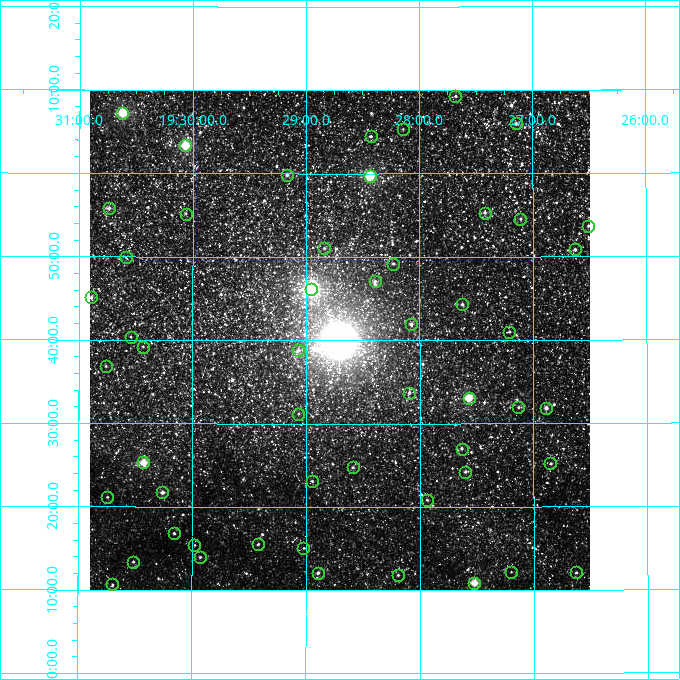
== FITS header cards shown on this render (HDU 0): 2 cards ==
NAXIS1  =                  500
NAXIS2  =                  500

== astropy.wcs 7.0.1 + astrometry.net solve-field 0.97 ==
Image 500 x 500 px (HDU 0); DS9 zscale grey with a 90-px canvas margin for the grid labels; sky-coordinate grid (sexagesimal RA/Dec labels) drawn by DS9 from the SOLVED WCS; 53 Tycho-2 reference stars matched to detected sources circled (green)
Header WCS: none
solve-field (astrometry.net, Tycho-2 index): SOLVED blind (the file carries no WCS)
Solved WCS: RA---TAN-SIP/DEC--TAN-SIP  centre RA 19:28:42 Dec +24:40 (292.18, +24.67 deg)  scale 7.2 arcsec/px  FOV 60.0' x 60.0'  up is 0 deg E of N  parity normal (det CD < 0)
(file carries no celestial WCS; the grid is the blind solution)
Tycho-2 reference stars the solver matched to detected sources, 53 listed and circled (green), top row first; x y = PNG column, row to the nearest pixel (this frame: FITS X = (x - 90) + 1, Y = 500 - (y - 91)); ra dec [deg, ICRS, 3 dp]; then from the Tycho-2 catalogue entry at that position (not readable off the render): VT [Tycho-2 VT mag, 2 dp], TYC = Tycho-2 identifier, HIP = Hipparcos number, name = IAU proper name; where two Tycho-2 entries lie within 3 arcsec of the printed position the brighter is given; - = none
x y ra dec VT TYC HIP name
455 96 291.920 +25.155 10.71 2129-1758-1 - -
122 113 292.656 +25.121 7.50 2129-2413-1 95935 -
516 123 291.787 +25.100 10.31 2129-1999-1 - -
403 129 292.036 +25.089 11.38 2129-1792-1 - -
371 136 292.107 +25.074 11.02 2129-1984-1 - -
185 145 292.517 +25.056 7.96 2129-1938-1 - -
287 175 292.292 +24.997 10.25 2129-2121-1 - -
370 176 292.109 +24.995 7.31 2129-2191-1 95744 -
109 208 292.684 +24.930 9.81 2129-2280-1 - -
485 213 291.856 +24.922 10.30 2129-2306-1 - -
186 214 292.514 +24.920 11.69 2129-2354-1 - -
520 219 291.777 +24.909 10.76 2129-2383-1 - -
588 226 291.627 +24.895 11.22 2129-2418-1 - -
324 248 292.210 +24.851 10.87 2129-2658-1 - -
575 249 291.657 +24.848 10.73 2129-2653-1 - -
126 257 292.647 +24.833 11.80 2129-1066-1 - -
393 264 292.057 +24.820 11.01 2129-230-1 - -
375 281 292.098 +24.784 10.40 2129-708-1 - -
311 289 292.238 +24.769 5.93 2129-2771-1 95785 -
91 297 292.723 +24.751 10.35 2129-262-1 - -
462 304 291.906 +24.738 10.48 2129-1246-1 - -
411 324 292.018 +24.699 10.29 2129-840-1 - -
509 332 291.802 +24.683 11.20 2129-100-1 - -
131 337 292.635 +24.673 11.63 2129-654-1 - -
143 347 292.608 +24.653 11.64 2129-872-1 - -
298 350 292.267 +24.647 11.41 2129-174-1 - -
106 366 292.690 +24.614 11.13 2129-382-1 - -
409 393 292.023 +24.562 10.56 2129-388-1 - -
469 398 291.892 +24.551 8.19 2129-958-1 95665 -
518 407 291.783 +24.532 11.18 2129-848-1 - -
546 408 291.722 +24.531 10.21 2129-720-1 - -
298 414 292.266 +24.520 11.76 2129-1186-1 - -
462 449 291.908 +24.450 10.81 2129-1116-1 - -
143 462 292.607 +24.422 8.22 2129-946-1 - -
550 463 291.712 +24.420 11.09 2129-964-1 - -
353 467 292.147 +24.412 11.23 2129-858-1 - -
465 472 291.900 +24.403 10.64 2129-1134-1 - -
312 481 292.236 +24.385 11.24 2129-1068-1 - -
162 492 292.565 +24.362 9.77 2125-603-1 - -
107 497 292.686 +24.352 11.08 2125-765-1 - -
427 500 291.984 +24.347 11.19 2125-1630-1 95702 -
174 533 292.539 +24.280 10.46 2125-99-1 - -
258 544 292.355 +24.259 11.23 2125-373-1 - -
194 545 292.494 +24.257 12.42 2125-101-1 - -
303 548 292.255 +24.251 11.73 2125-381-1 - -
200 557 292.482 +24.233 10.94 2125-697-1 - -
133 562 292.629 +24.223 10.92 2125-619-1 - -
511 572 291.800 +24.203 11.98 2125-757-1 - -
576 572 291.657 +24.201 10.97 2125-177-1 - -
318 573 292.223 +24.201 10.80 2125-91-1 - -
398 575 292.048 +24.197 11.31 2125-523-1 - -
474 583 291.880 +24.181 8.11 2125-475-1 95660 -
112 584 292.674 +24.177 11.52 2125-123-1 - -